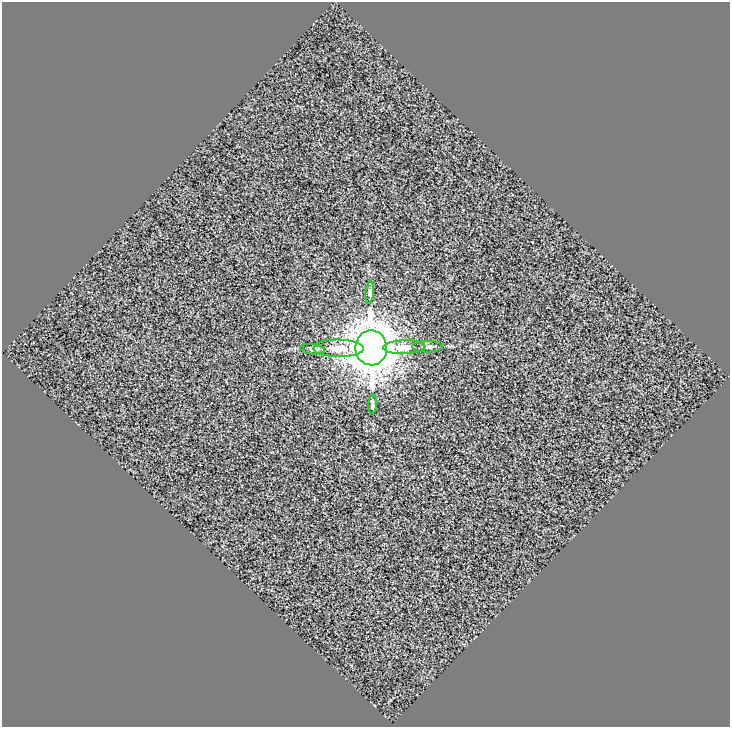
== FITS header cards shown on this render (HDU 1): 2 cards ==
NAXIS1  =                  728
NAXIS2  =                  725

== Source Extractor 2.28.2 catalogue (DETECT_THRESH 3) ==
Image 728 x 725 px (HDU 1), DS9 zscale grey, 1 PNG px = 1 image px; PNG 732 x 729 px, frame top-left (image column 1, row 725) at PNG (2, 2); each listed source drawn as its Kron ellipse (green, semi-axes under 4 px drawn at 4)
Background 1.09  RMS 16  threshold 46.5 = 3 sigma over >= 5 px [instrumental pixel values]
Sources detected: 7; all 7 listed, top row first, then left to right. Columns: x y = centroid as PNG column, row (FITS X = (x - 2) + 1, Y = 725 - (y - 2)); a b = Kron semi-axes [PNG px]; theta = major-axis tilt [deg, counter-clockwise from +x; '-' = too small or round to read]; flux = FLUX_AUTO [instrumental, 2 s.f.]
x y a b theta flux
370 292 11 4 85 2.4e+03
404 347 21 7 2 1.3e+04
427 347 15 5 0 3.6e+03
338 348 25 8 -1 1.7e+04
371 348 17 16 - 3.4e+06
312 349 12 5 -7 3.0e+03
373 404 10 4 86 2.3e+03